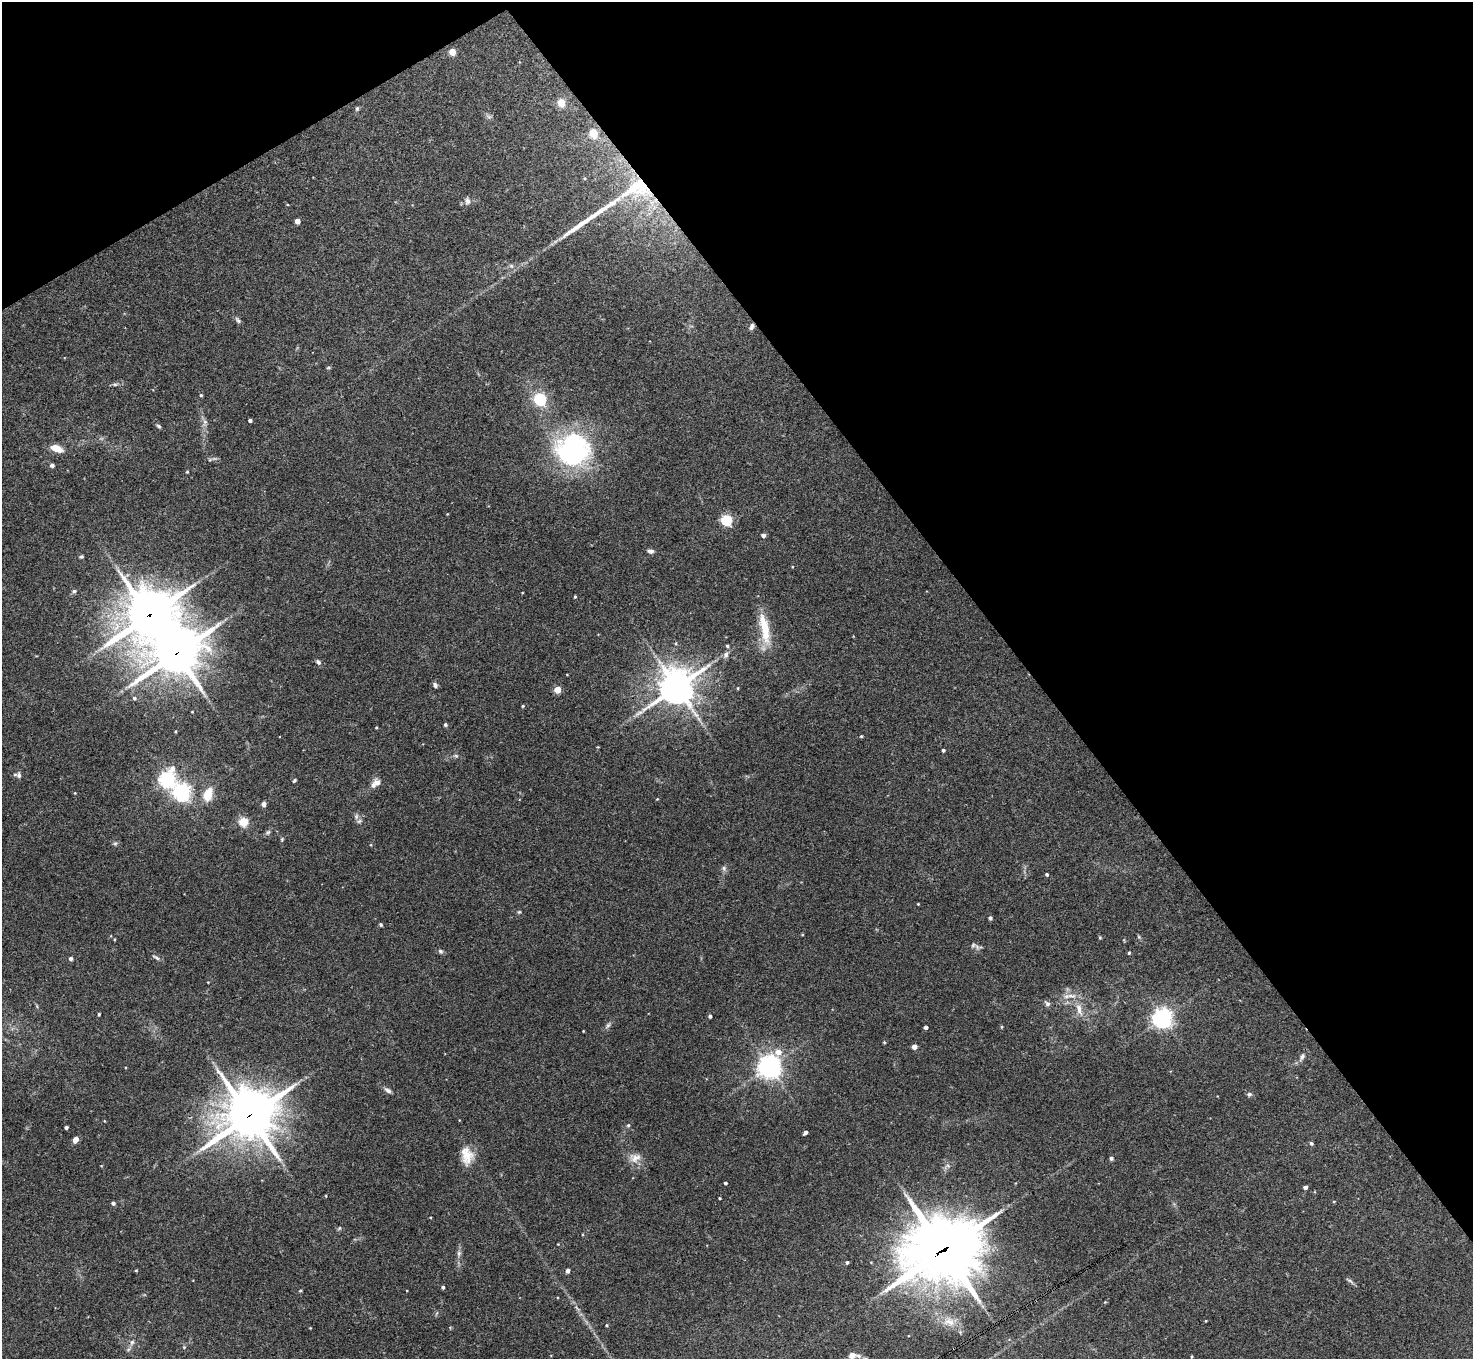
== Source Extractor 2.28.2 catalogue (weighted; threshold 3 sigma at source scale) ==
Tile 3 of 4 x 4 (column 3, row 1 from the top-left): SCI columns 2943-4413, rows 4228-5584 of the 5886 x 5878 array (HDU 1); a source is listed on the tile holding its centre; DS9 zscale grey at full resolution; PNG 1475 x 1361 px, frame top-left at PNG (2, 2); no overlay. Shown black and unused: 34% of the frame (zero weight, under 3 of 4 exposures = <1% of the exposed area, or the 3 px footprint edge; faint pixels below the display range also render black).
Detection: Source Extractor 2.28.2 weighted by HDU 2 'WHT'; one run over the whole footprint, this tile lists its part. Background 0.092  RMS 0.0056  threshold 0.0254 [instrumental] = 3 sigma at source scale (4.5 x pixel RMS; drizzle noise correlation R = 1.50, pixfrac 1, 0.05/0.05 arcsec/px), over >= 5 px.
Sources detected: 120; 1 long thin detection or spike segment (spike, bleed or trail) — not listed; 1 inside a brighter listed object's ellipse — not listed separately; the other 118 listed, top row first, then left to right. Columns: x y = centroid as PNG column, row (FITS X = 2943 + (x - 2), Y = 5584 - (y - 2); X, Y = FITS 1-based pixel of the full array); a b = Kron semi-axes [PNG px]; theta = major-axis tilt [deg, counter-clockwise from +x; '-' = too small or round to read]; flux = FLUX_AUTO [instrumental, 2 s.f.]
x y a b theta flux
452 52 5 4 - 9.5
561 103 9 8 - 4.9
357 109 6 5 - 0.84
489 117 7 4 -19 1.1
593 133 5 5 - 24
585 178 5 4 - 0.62
637 188 40 24 20 36
467 201 9 6 -79 2
297 221 4 4 - 4
238 320 10 5 -50 1.3
751 327 9 5 65 1.6
328 368 6 3 19 0.59
115 384 6 4 0 0.94
201 395 4 4 - 0.64
540 399 6 5 - 65
250 420 4 3 - 1.3
159 426 6 4 -40 0.92
56 448 12 6 -22 6.8
573 449 31 31 - 97
210 459 6 4 20 0.71
52 465 4 4 - 1.5
187 472 4 3 - 0.51
726 520 5 5 - 52
763 535 4 4 - 2.3
651 551 8 5 -4 1.6
81 556 6 4 7 0.7
74 591 5 5 - 0.98
575 597 3 2 - 0.57
149 615 22 19 38 1400
764 628 43 11 -79 16
727 646 4 4 - 0.81
176 653 19 16 32 1400
726 655 9 7 62 1.9
318 662 7 5 -41 1.5
435 685 6 5 - 1.5
676 687 13 11 41 950
738 688 4 3 - 0.48
557 690 4 4 - 12
134 698 5 4 - 0.96
523 706 4 3 - 0.64
445 725 4 4 - 1
376 727 4 3 - 0.44
861 736 4 3 - 0.56
943 750 3 3 - 0.88
456 756 6 4 -19 0.81
18 775 11 6 -13 1.8
167 779 7 6 - 190
294 780 5 3 - 0.75
377 783 10 9 - 2.8
182 792 6 6 - 200
208 794 14 9 72 11
657 799 3 3 - 0.38
263 804 4 4 - 2.7
356 816 8 5 83 1.6
243 822 5 5 - 30
268 832 7 4 44 1.1
282 839 5 4 - 0.6
115 843 6 5 - 0.93
724 868 8 5 -83 1.3
1047 874 3 3 - 0.92
918 904 3 2 - 0.43
519 912 5 4 - 0.6
990 918 4 4 - 1.2
381 925 4 4 - 0.93
1100 937 5 3 - 0.62
1139 937 6 4 -72 0.66
973 945 7 5 45 1.2
440 951 7 5 -33 1.1
1129 953 4 3 - 0.58
156 957 10 4 -35 1.3
70 959 4 4 - 1.4
1071 996 18 5 -3 3.5
1047 1003 8 6 -37 1.5
1079 1009 18 7 -76 5.2
99 1014 3 3 - 0.69
710 1016 4 3 - 1.1
1162 1018 6 6 - 320
608 1025 9 4 54 1.3
925 1027 4 4 - 1.8
1001 1027 4 3 - 0.58
583 1031 3 2 - 0.35
884 1042 4 4 - 0.51
914 1047 4 4 - 4
778 1052 8 7 - 5.8
1302 1056 9 6 69 1.6
769 1067 7 7 - 410
388 1090 10 5 -30 1.9
1249 1094 7 5 -10 1.1
249 1116 20 19 - 1600
628 1125 5 4 - 0.71
66 1128 4 3 - 1.2
805 1132 5 3 - 1.6
75 1140 5 4 - 5.2
1311 1143 5 4 - 0.91
467 1155 22 14 81 8.9
635 1158 16 11 16 5.1
1111 1158 4 4 - 1.4
725 1183 3 3 - 0.89
1305 1187 4 4 - 1.6
326 1196 4 2 - 0.35
719 1198 3 2 - 0.49
1334 1201 4 3 - 0.43
113 1203 4 4 - 1.3
339 1228 7 4 53 0.68
943 1250 31 26 19 2300
459 1253 8 5 -84 1.4
847 1262 4 3 - 0.81
136 1270 4 3 - 0.47
568 1271 4 4 - 2.2
1350 1281 9 4 -30 1.1
443 1287 4 3 - 0.99
300 1291 4 3 - 0.59
949 1322 18 11 -11 7.4
606 1325 4 3 - 0.55
132 1342 8 6 74 1.7
184 1347 5 4 - 0.64
852 1355 8 7 - 4.3
1191 1357 4 3 - 0.48
Overlapping masked pixels (flux is a lower limit): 6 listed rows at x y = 637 188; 751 327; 149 615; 176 653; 249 1116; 943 1250